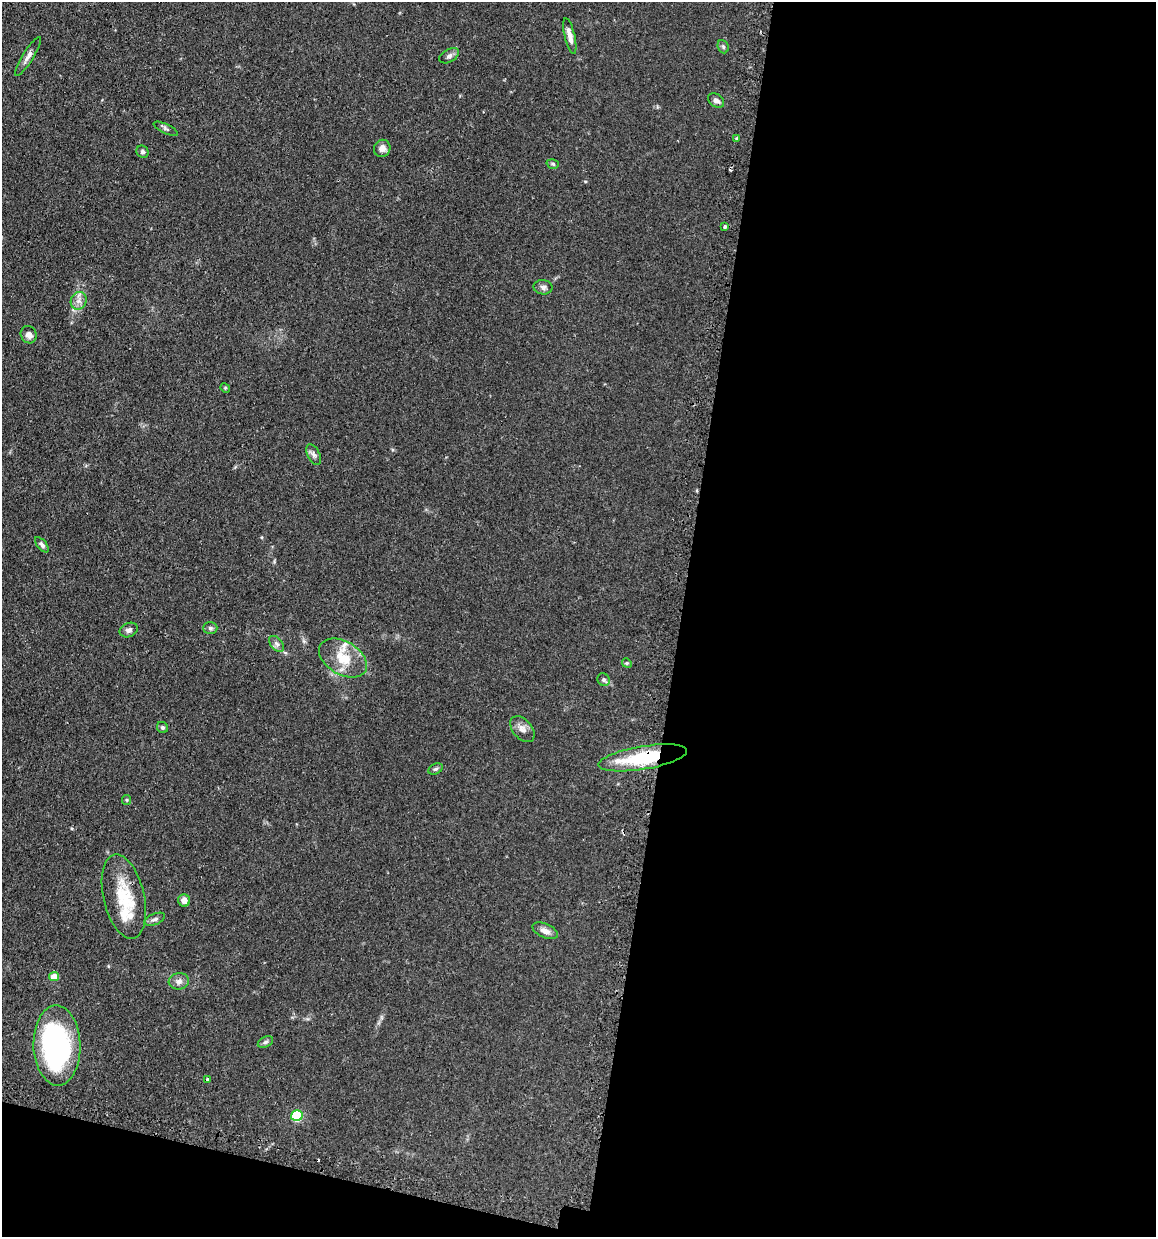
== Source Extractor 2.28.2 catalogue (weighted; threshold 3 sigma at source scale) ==
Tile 16 of 4 x 4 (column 4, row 4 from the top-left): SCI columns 3610-4763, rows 30-1264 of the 5030 x 5000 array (HDU 1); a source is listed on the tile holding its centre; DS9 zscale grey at full resolution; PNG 1158 x 1239 px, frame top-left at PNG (2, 2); each listed source drawn as its Kron ellipse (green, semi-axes under 4 px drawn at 4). Shown black and unused: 44% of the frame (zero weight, under 2 of 3 exposures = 4% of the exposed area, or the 3 px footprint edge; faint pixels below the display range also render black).
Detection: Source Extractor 2.28.2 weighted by HDU 2 'WHT'; one run over the whole footprint, this tile lists its part. Background 0.107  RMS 0.0075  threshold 0.0339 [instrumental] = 3 sigma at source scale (4.5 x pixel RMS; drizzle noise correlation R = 1.50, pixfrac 1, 0.05/0.05 arcsec/px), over >= 5 px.
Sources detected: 46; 1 inside a brighter object's white glare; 3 cosmic-ray / hot-pixel residue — neither listed nor drawn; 4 inside a brighter listed object's ellipse — not listed separately; the other 38 listed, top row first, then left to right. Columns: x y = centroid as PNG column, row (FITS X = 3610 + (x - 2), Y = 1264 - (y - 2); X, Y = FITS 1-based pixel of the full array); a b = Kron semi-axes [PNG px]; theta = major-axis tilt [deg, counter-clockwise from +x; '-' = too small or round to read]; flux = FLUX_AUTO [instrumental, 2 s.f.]
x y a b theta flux
570 36 18 5 -77 5.2
723 47 7 5 -68 1.2
28 56 22 5 58 4.1
449 56 11 6 29 2.5
716 101 9 6 -33 3
166 129 13 4 -26 1.8
737 139 4 4 - 0.83
382 148 9 8 - 4.2
142 152 6 5 - 1.5
553 164 6 4 -17 1.1
725 227 3 3 - 4.2
543 287 9 7 -9 2.5
79 301 9 7 64 3.7
29 335 9 8 - 3.8
225 388 5 4 - 0.9
314 455 11 6 -64 2.6
42 545 9 4 -49 1.9
210 628 7 6 - 1.7
129 630 9 7 22 2.9
277 644 9 5 -48 2.4
343 658 26 16 -30 19
627 663 5 4 - 1
604 680 6 6 - 1.5
162 727 6 5 - 1.4
522 729 15 9 -49 4.6
643 758 45 11 9 50
436 769 8 5 26 1.5
127 800 5 4 - 0.89
124 897 43 20 -77 30
184 900 6 6 - 4.4
155 919 11 5 22 2.3
545 931 13 7 -24 4.4
54 976 5 4 - 11
179 981 10 8 7 3.5
265 1042 8 5 27 1.7
57 1045 40 23 -89 130
207 1080 4 3 - 1
297 1116 6 5 - 57
Overlapping masked pixels (flux is a lower limit): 2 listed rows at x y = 643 758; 124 897